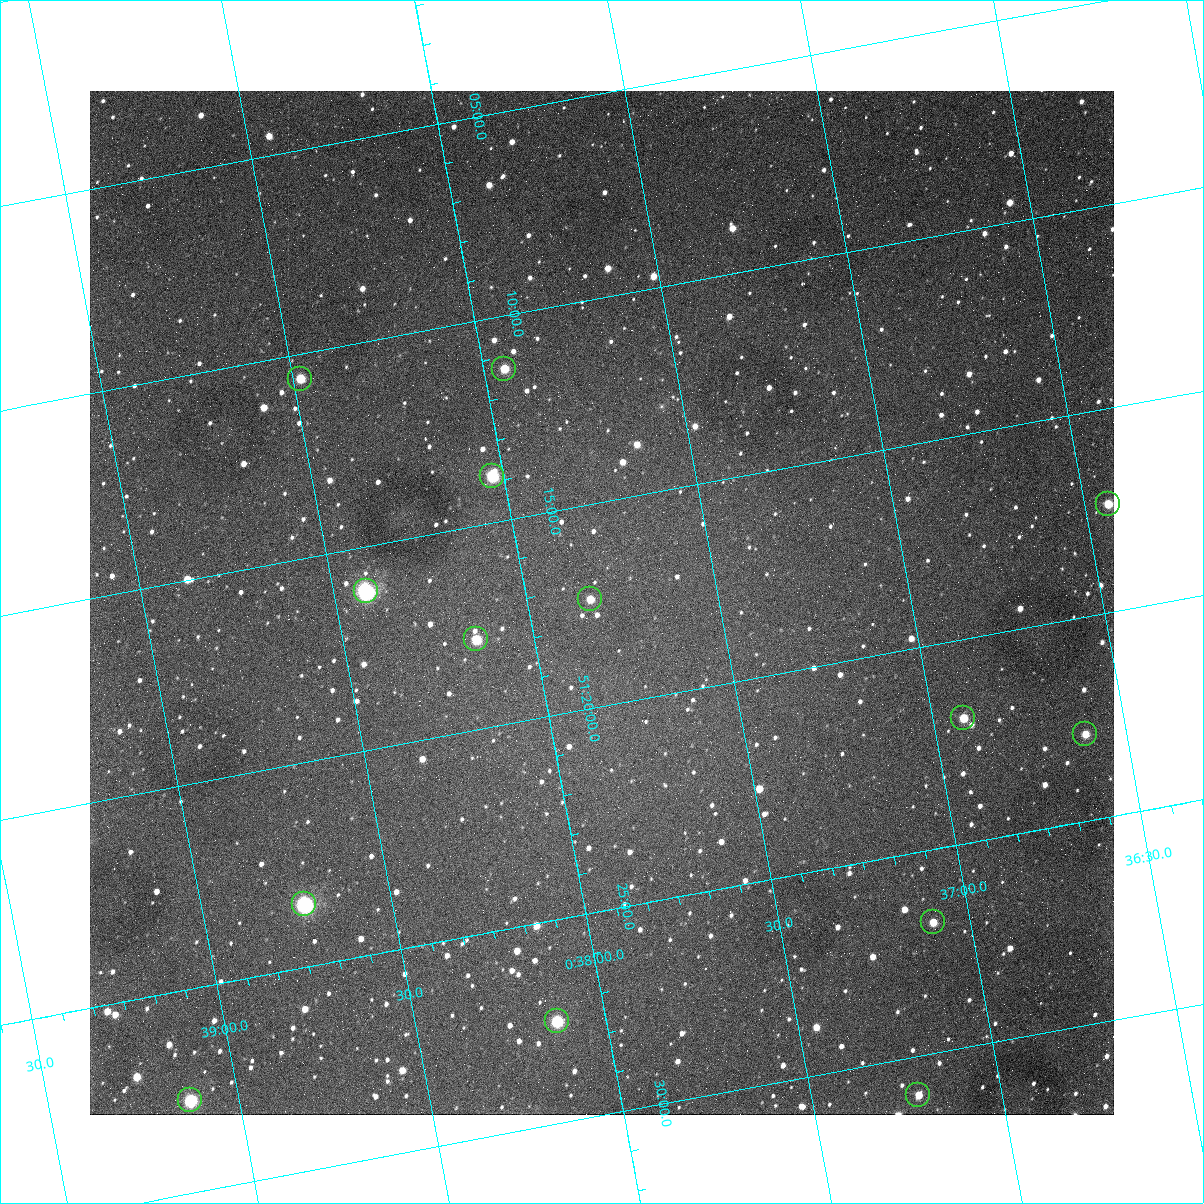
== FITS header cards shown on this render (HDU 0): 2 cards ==
NAXIS1  =                 1024
NAXIS2  =                 1024

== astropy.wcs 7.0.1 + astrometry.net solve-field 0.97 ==
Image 1024 x 1024 px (HDU 0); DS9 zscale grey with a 90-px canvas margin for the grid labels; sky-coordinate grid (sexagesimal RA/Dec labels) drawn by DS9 from the SOLVED WCS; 14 Tycho-2 reference stars matched to detected sources circled (green)
Header WCS: none
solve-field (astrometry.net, Tycho-2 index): SOLVED blind (the file carries no WCS)
Solved WCS: RA---TAN-SIP/DEC--TAN-SIP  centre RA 00:37:48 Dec +51:17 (9.45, +51.29 deg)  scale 1.49 arcsec/px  FOV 25.5' x 25.5'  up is -169 deg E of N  parity flipped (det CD > 0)
(file carries no celestial WCS; the grid is the blind solution)
Tycho-2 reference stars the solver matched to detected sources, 14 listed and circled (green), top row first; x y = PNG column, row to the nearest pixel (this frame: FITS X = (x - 90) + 1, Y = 1024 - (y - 91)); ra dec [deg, ICRS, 3 dp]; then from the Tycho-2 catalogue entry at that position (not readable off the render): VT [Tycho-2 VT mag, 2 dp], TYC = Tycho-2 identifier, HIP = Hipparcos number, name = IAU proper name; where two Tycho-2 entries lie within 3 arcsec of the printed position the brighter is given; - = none
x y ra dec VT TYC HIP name
504 369 9.486 +51.188 10.87 3261-2086-1 - -
300 379 9.620 +51.177 10.71 3261-2090-1 - -
492 476 9.507 +51.231 9.24 3261-2068-1 - -
1108 504 9.110 +51.289 10.95 3261-2033-1 - -
366 591 9.604 +51.268 7.70 3261-1879-1 3018 -
590 599 9.459 +51.289 11.04 3261-1703-1 - -
476 639 9.538 +51.296 10.24 3261-1493-1 - -
963 718 9.229 +51.365 11.03 3261-2198-1 - -
1085 734 9.152 +51.381 11.06 3261-1519-1 - -
304 904 9.683 +51.391 7.88 3261-1837-1 - -
933 922 9.274 +51.446 10.91 3261-1253-1 - -
557 1021 9.532 +51.458 9.03 3261-1423-1 - -
918 1095 9.305 +51.516 11.13 3261-2117-1 - -
190 1100 9.782 +51.462 9.45 3261-1155-1 - -